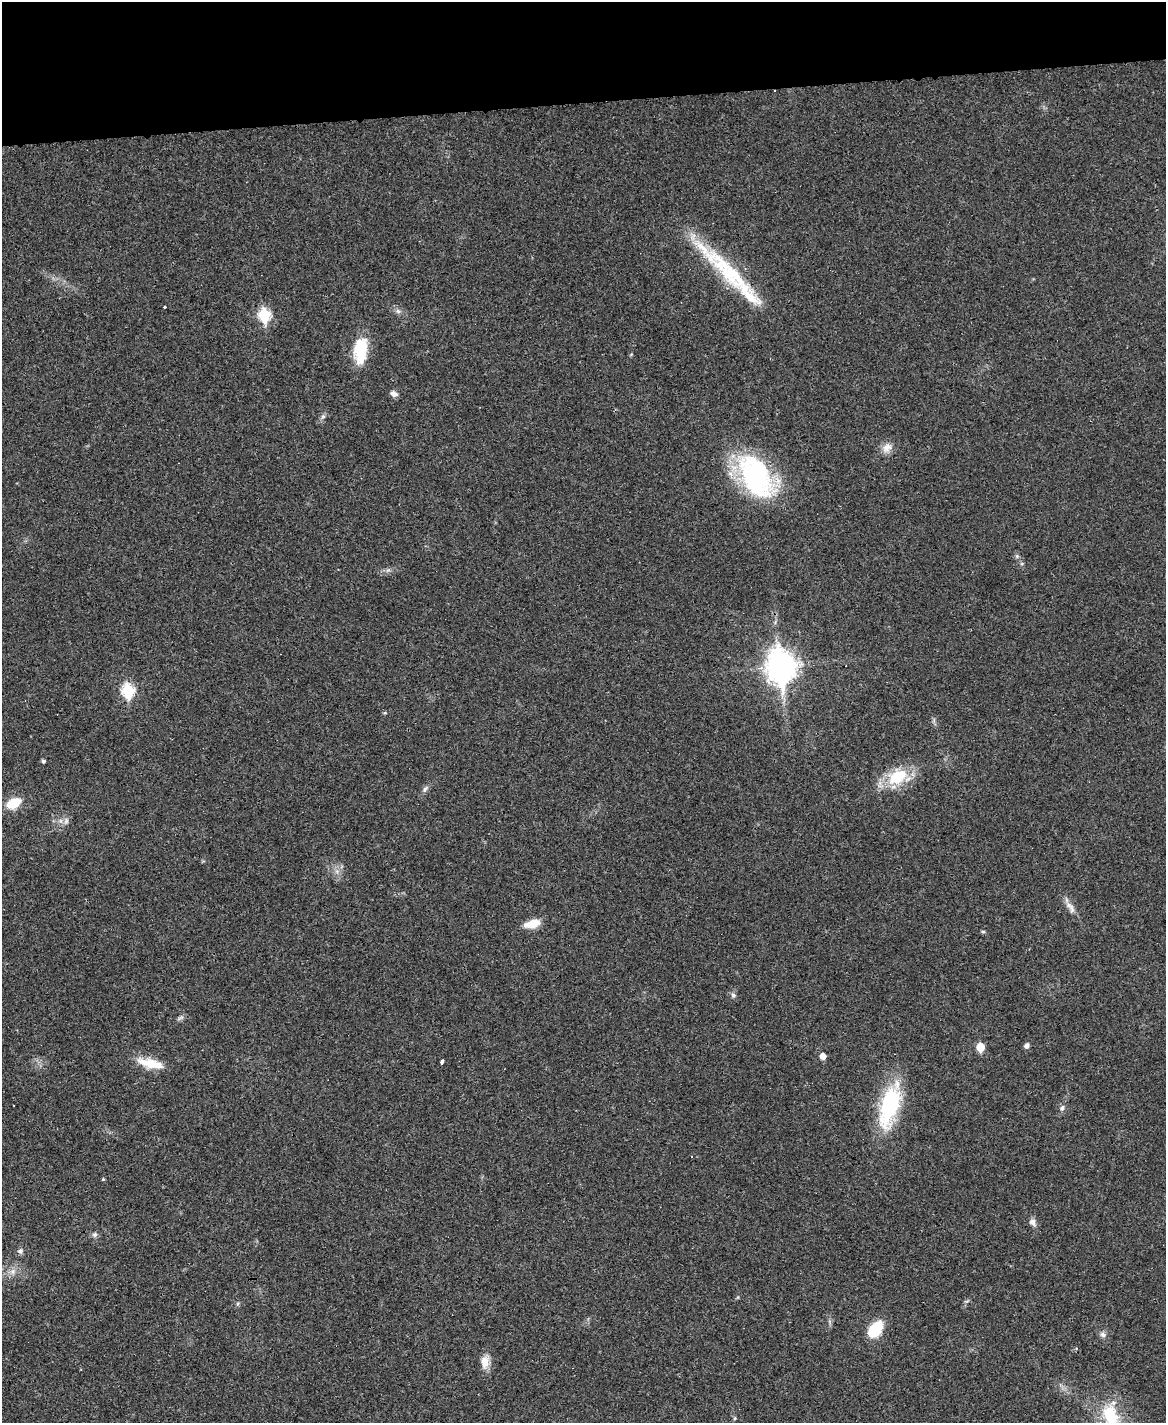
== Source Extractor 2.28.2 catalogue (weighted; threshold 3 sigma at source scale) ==
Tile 3 of 4 x 3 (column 3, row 1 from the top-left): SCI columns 2329-3492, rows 3084-4504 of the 4656 x 4633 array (HDU 1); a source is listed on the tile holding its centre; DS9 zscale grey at full resolution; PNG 1168 x 1425 px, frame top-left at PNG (2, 2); no overlay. Shown black and unused: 7% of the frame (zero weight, under 3 of 4 exposures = <1% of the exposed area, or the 3 px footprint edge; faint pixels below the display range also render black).
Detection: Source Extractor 2.28.2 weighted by HDU 2 'WHT'; one run over the whole footprint, this tile lists its part. Background 0.0392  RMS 0.0044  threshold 0.0196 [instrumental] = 3 sigma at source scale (4.5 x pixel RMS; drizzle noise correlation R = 1.50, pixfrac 1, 0.05/0.05 arcsec/px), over >= 5 px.
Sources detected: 45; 1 too faint to see at this stretch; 1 cosmic-ray / hot-pixel residue — not listed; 3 inside a brighter listed object's ellipse — not listed separately; the other 40 listed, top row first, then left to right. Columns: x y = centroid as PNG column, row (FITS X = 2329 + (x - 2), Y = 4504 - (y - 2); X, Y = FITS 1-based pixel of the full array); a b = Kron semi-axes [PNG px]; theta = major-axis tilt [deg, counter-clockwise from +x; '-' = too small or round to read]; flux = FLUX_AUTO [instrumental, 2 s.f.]
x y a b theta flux
730 273 90 21 -44 39
164 307 3 3 - 0.97
398 311 7 5 -42 1.2
264 315 7 6 - 37
360 351 32 16 83 15
394 394 9 6 -30 2
323 417 6 4 1 0.78
887 447 14 11 47 3.6
756 477 54 31 -61 64
1017 556 5 5 - 0.71
781 666 12 9 -84 570
128 690 7 6 - 41
43 761 4 4 - 0.95
897 777 23 15 31 19
425 789 10 6 52 1.4
14 803 13 8 28 11
61 821 7 4 -72 1
1070 907 19 7 -55 3.1
532 924 17 8 16 6.8
983 931 5 4 - 0.72
733 995 7 6 - 1
180 1018 11 3 29 0.87
1027 1045 5 4 - 2
980 1047 5 5 - 12
823 1056 5 5 - 3.8
442 1062 5 3 - 2.3
150 1063 30 11 -14 9.8
890 1105 43 17 74 45
1062 1108 8 6 71 1.3
691 1157 3 2 - 0.42
103 1179 4 3 - 0.45
1033 1222 10 7 -55 1.9
95 1235 8 7 - 1.1
20 1251 8 7 - 1.3
13 1272 7 5 90 1.3
875 1329 15 9 51 18
1103 1334 9 7 -30 1.5
485 1362 18 10 87 4.5
1111 1415 26 16 -71 18
735 1418 6 3 71 0.48
Isophote crosses this tile's border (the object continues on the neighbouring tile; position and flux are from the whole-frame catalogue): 1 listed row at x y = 1111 1415